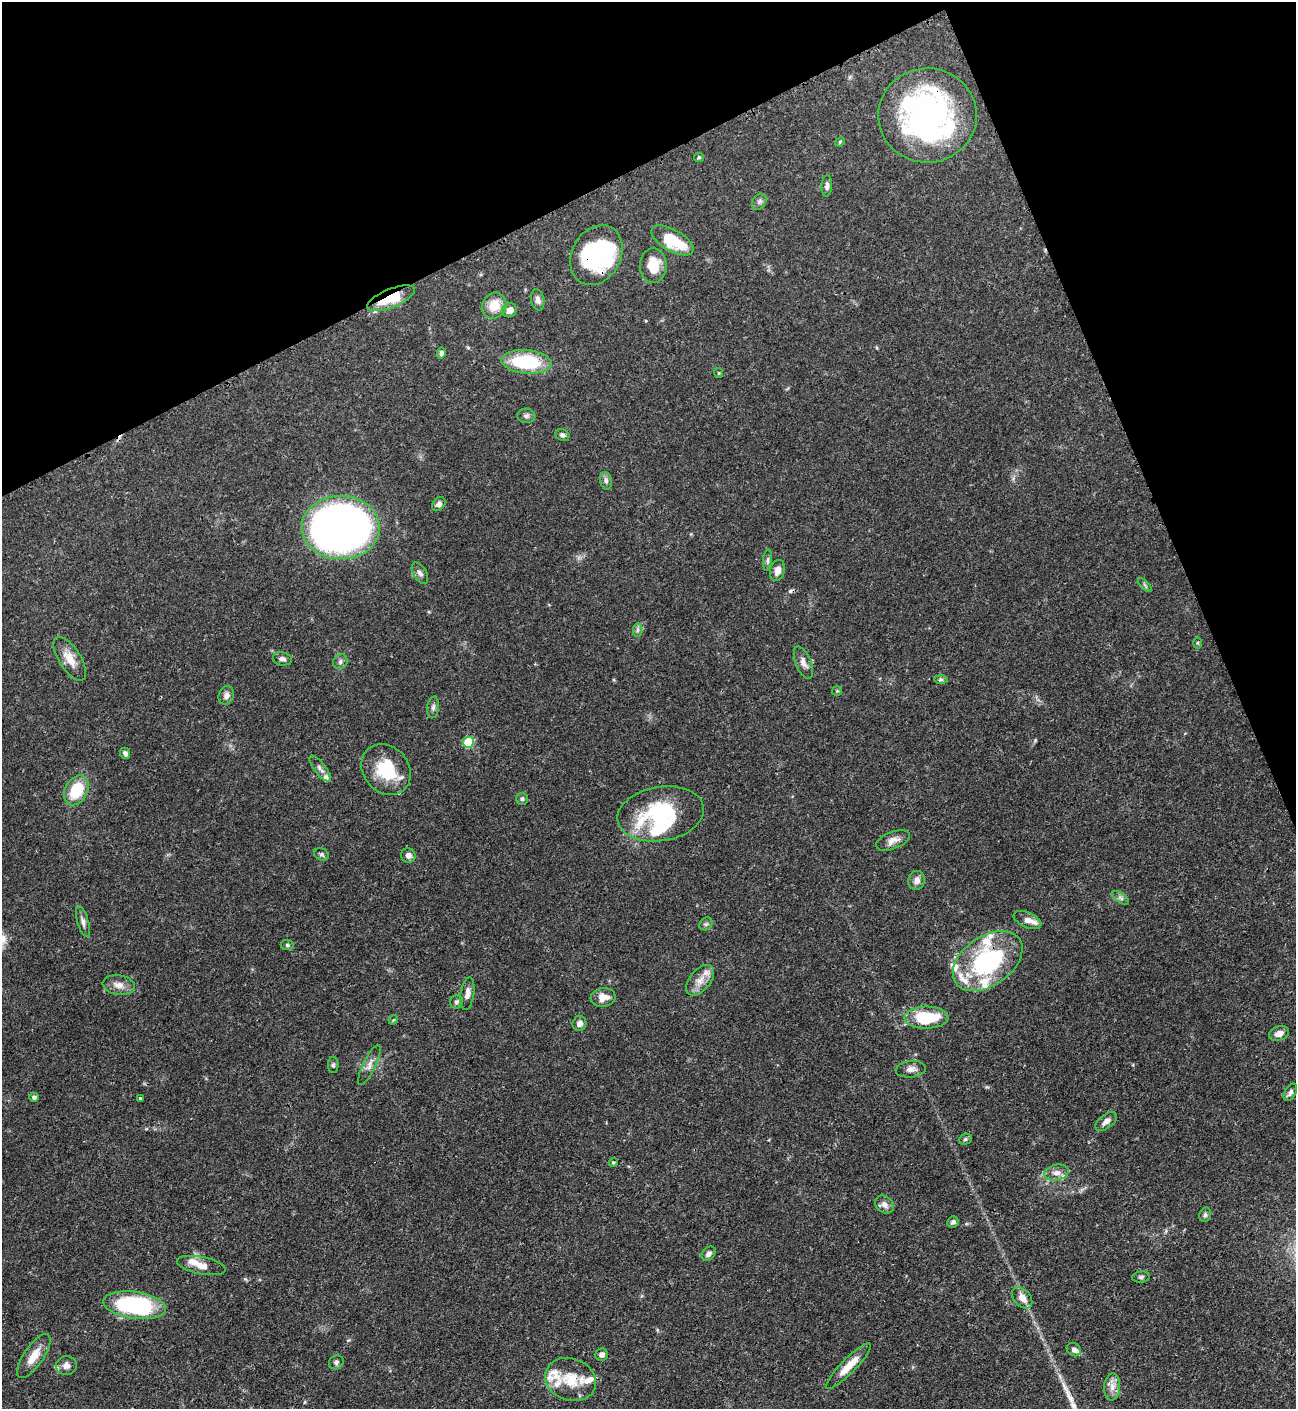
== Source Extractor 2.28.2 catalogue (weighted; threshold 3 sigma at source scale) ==
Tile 3 of 4 x 4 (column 3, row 1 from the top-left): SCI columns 2881-4174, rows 4233-5639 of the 5630 x 5648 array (HDU 1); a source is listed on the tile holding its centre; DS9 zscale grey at full resolution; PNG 1298 x 1411 px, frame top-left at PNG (2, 2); each listed source drawn as its Kron ellipse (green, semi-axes under 4 px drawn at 4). Shown black and unused: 21% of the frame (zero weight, under 3 of 4 exposures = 1% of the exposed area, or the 3 px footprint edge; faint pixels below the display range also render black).
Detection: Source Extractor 2.28.2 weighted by HDU 2 'WHT'; one run over the whole footprint, this tile lists its part. Background 0.0528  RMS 0.0031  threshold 0.0141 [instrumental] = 3 sigma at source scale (4.5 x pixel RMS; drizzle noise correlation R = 1.50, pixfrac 1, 0.05/0.05 arcsec/px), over >= 5 px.
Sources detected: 105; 2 inside a brighter object's white glare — neither listed nor drawn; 17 inside a brighter listed object's ellipse — not listed separately; the other 86 listed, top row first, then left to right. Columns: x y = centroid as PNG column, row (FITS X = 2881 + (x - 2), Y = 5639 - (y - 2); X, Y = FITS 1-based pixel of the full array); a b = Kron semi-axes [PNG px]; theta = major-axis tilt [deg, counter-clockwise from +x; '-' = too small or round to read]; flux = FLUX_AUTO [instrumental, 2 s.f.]
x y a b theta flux
928 115 49 47 4 95
840 142 5 4 - 0.35
699 157 5 4 - 0.35
827 186 11 5 85 1.1
759 202 8 6 58 0.93
672 240 23 11 -29 12
596 255 31 24 62 34
653 266 17 13 -89 6.5
391 298 25 9 22 10
538 300 10 6 -79 1.3
494 306 13 12 - 6
510 310 7 6 - 2.3
441 353 5 4 - 0.97
526 362 25 11 -5 22
719 373 5 4 - 0.35
526 416 9 7 -3 1
562 435 7 5 -23 0.82
606 481 9 6 -79 1
439 504 8 6 46 1.1
341 528 39 31 -1 250
768 560 11 4 85 0.78
777 570 10 7 74 2
420 573 12 6 -58 1.3
1145 585 9 3 -45 0.54
637 630 7 4 89 0.7
1197 643 6 4 90 0.39
70 659 25 11 -58 4.8
282 659 10 6 -11 1.1
340 662 8 7 - 0.99
803 662 17 7 -68 1.9
941 680 7 4 0 0.61
837 691 5 5 - 0.36
226 695 9 7 70 1.5
433 707 11 6 84 0.96
468 742 5 5 - 16
125 753 6 5 - 0.9
320 769 15 5 -53 1.4
386 769 27 22 -49 13
76 790 16 11 63 12
522 799 6 6 - 0.75
661 814 43 27 9 31
893 840 18 8 21 2.3
322 854 8 6 -26 0.68
408 855 7 7 - 1.4
916 880 9 8 - 1.9
1121 898 10 4 -36 0.85
1027 920 15 7 -24 2
83 922 16 5 -74 1.4
706 924 7 5 44 0.7
287 945 6 5 - 0.54
988 961 39 24 35 39
700 980 18 10 50 3.4
119 985 16 9 -9 2.6
467 994 16 6 82 2
603 997 12 9 8 3.1
456 1002 7 6 - 0.77
927 1018 22 11 1 16
393 1020 5 4 - 0.31
579 1023 7 7 - 1.6
1279 1034 10 7 20 1.9
333 1065 8 5 -89 0.69
369 1065 22 6 64 2
911 1069 15 8 6 2
1290 1092 9 5 60 1
34 1097 4 4 - 0.92
140 1098 3 3 - 0.34
1106 1121 12 7 37 1.8
965 1139 7 5 23 0.62
613 1162 4 4 - 0.38
1056 1173 12 8 12 2
884 1204 10 8 -37 1.9
1205 1215 7 5 74 0.72
953 1222 6 5 - 0.85
709 1254 8 6 45 1.2
201 1265 25 8 -11 3.4
1141 1277 9 5 7 0.76
1022 1298 12 8 -49 2.8
135 1305 32 13 -8 39
1074 1350 7 6 - 1.1
602 1355 6 6 - 1.4
34 1356 26 10 56 4.9
336 1362 7 6 - 0.75
66 1366 11 9 9 1.8
848 1366 31 7 45 5.1
570 1379 26 21 -21 9.6
1112 1387 13 8 86 2.4
Overlapping masked pixels (flux is a lower limit): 5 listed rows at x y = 928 115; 596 255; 391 298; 341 528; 988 961